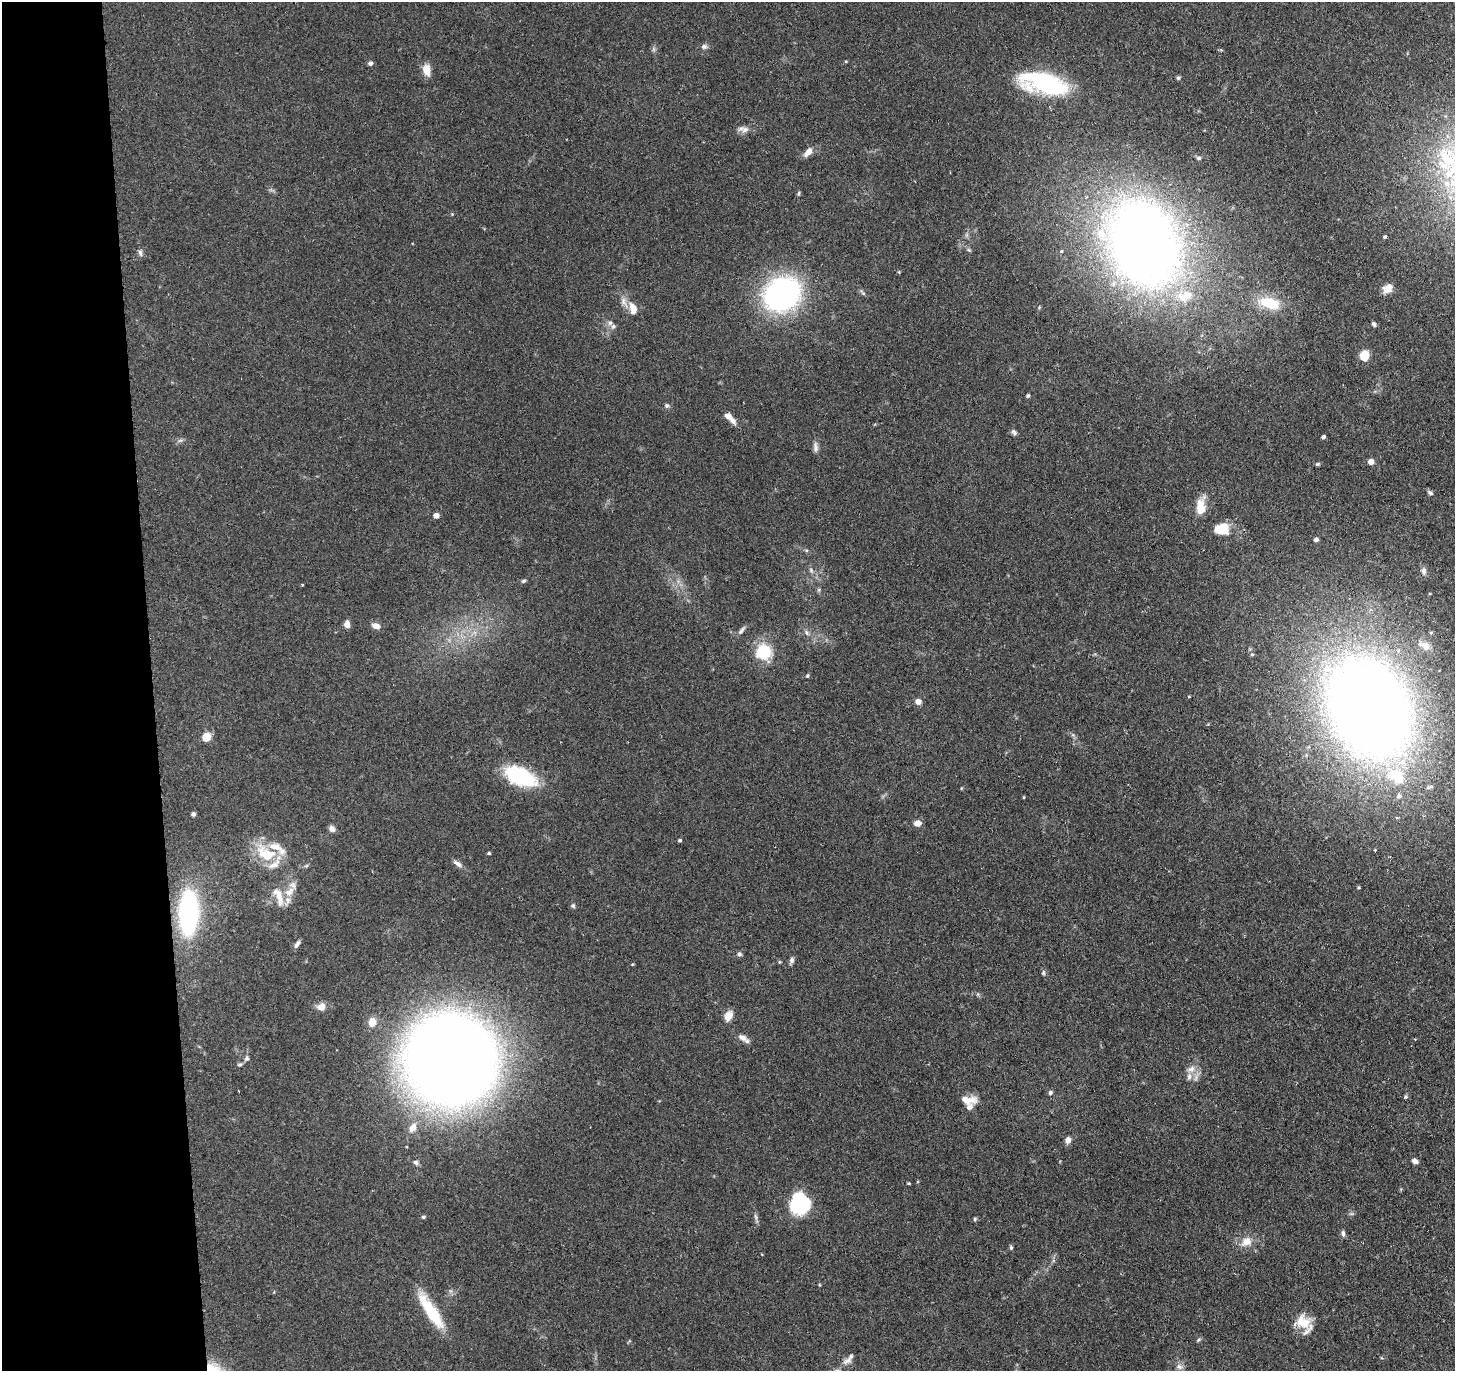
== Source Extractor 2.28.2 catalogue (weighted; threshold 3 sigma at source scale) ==
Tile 4 of 3 x 3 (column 1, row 2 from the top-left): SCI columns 1-1453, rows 1482-2850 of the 4359 x 4331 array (HDU 1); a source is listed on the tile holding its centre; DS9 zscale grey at full resolution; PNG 1457 x 1373 px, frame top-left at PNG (2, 2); no overlay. Shown black and unused: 10% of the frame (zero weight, under 2 of 3 exposures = <1% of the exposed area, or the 3 px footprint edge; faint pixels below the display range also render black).
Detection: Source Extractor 2.28.2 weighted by HDU 2 'WHT'; one run over the whole footprint, this tile lists its part. Background 0.126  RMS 0.0067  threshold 0.03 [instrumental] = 3 sigma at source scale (4.5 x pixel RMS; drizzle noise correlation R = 1.50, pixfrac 1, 0.05/0.05 arcsec/px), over >= 5 px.
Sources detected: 120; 1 too faint to see at this stretch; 2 inside a brighter object's white glare — not listed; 13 inside a brighter listed object's ellipse — not listed separately; the other 104 listed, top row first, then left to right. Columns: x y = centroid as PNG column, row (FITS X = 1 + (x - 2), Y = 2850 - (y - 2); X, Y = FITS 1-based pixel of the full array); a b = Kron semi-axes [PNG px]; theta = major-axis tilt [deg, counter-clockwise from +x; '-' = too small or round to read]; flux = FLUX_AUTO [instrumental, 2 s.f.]
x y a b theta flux
704 46 7 6 - 2.1
370 63 5 5 - 1.9
426 70 13 8 -75 8.1
1178 78 5 4 - 1.1
1046 84 50 19 -13 88
745 130 12 8 7 3.6
808 152 11 6 48 5.5
1199 158 6 5 - 1.2
799 193 7 3 71 0.8
452 214 4 4 - 0.57
1385 237 4 4 - 0.98
1144 243 105 79 -64 550
969 250 6 4 -43 1.1
140 252 10 5 -88 1.9
899 272 5 3 - 0.58
1388 288 14 10 37 5.6
863 293 10 3 -44 1.2
782 294 26 22 33 180
623 301 13 8 -75 4.1
1269 303 32 15 -15 21
633 309 15 8 -74 7.7
610 323 7 7 - 2.1
1374 324 6 4 -62 1.5
1364 356 8 7 - 15
1028 396 4 4 - 1.2
667 406 6 6 - 1.5
728 416 9 6 -34 4.5
1014 432 8 6 -63 1.7
1323 437 4 3 - 1.5
180 440 7 4 2 1.4
815 447 14 6 -85 2.8
1371 461 5 4 - 6.5
1317 464 6 4 26 0.94
1430 493 7 5 -36 1.6
1201 507 22 11 85 11
436 515 5 5 - 3.5
1222 529 18 14 4 12
1316 540 4 4 - 2.3
811 570 7 5 -48 1.5
1424 571 12 7 -83 2.6
523 581 6 5 - 1.1
819 589 6 4 20 0.86
347 624 8 6 -86 3.9
376 626 10 7 -21 4
741 630 13 5 51 2.2
806 632 8 5 -47 1.7
1425 646 14 11 -43 5.9
763 652 8 7 - 46
1252 654 5 4 - 0.8
807 676 5 4 - 0.88
918 702 6 5 - 4.1
1369 708 108 76 -62 800
206 737 6 5 - 16
522 776 30 18 -35 52
1024 797 5 3 - 0.52
193 814 4 4 - 1.8
917 823 6 5 - 6.3
332 829 9 6 -55 2.6
680 840 4 3 - 0.94
1375 850 4 2 - 0.48
266 853 33 20 -31 25
489 853 4 3 - 0.9
457 863 13 5 -36 2.9
1359 888 5 3 - 0.62
289 892 15 10 39 6.3
279 897 27 9 -79 8.8
573 906 6 6 - 1.2
188 912 30 12 89 160
297 944 10 4 53 2.2
739 954 6 6 - 1.5
792 960 7 5 79 2.1
779 962 5 3 - 0.65
632 964 5 3 - 0.59
1043 973 7 4 85 1.2
321 1007 11 9 14 4.5
728 1016 13 9 64 5.8
372 1022 10 8 74 7.2
742 1037 13 7 -30 4
1415 1039 3 3 - 0.47
247 1058 8 6 71 1.6
453 1059 56 55 - 1300
240 1064 6 5 - 1.3
1191 1069 13 8 17 4.2
1050 1093 5 5 - 1.5
1406 1097 5 5 - 1.1
968 1100 22 9 -4 8.3
412 1128 11 8 54 6.1
1068 1140 8 6 77 3.2
1415 1161 7 5 -22 2.7
416 1162 7 6 - 1.7
908 1183 4 3 - 0.68
800 1203 21 18 77 52
1351 1214 7 4 18 1.1
423 1217 5 4 - 1.1
756 1217 10 4 -72 1.7
975 1219 5 4 - 0.94
1343 1233 8 5 -81 1.7
1246 1242 15 11 29 7.8
1011 1247 6 4 -87 1.1
431 1311 44 11 -57 32
1303 1322 20 17 -15 13
1198 1340 7 4 36 1
847 1361 14 8 30 3.7
1179 1367 11 7 -18 3
Isophote crosses this tile's border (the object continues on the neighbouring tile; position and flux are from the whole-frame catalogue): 1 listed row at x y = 1369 708